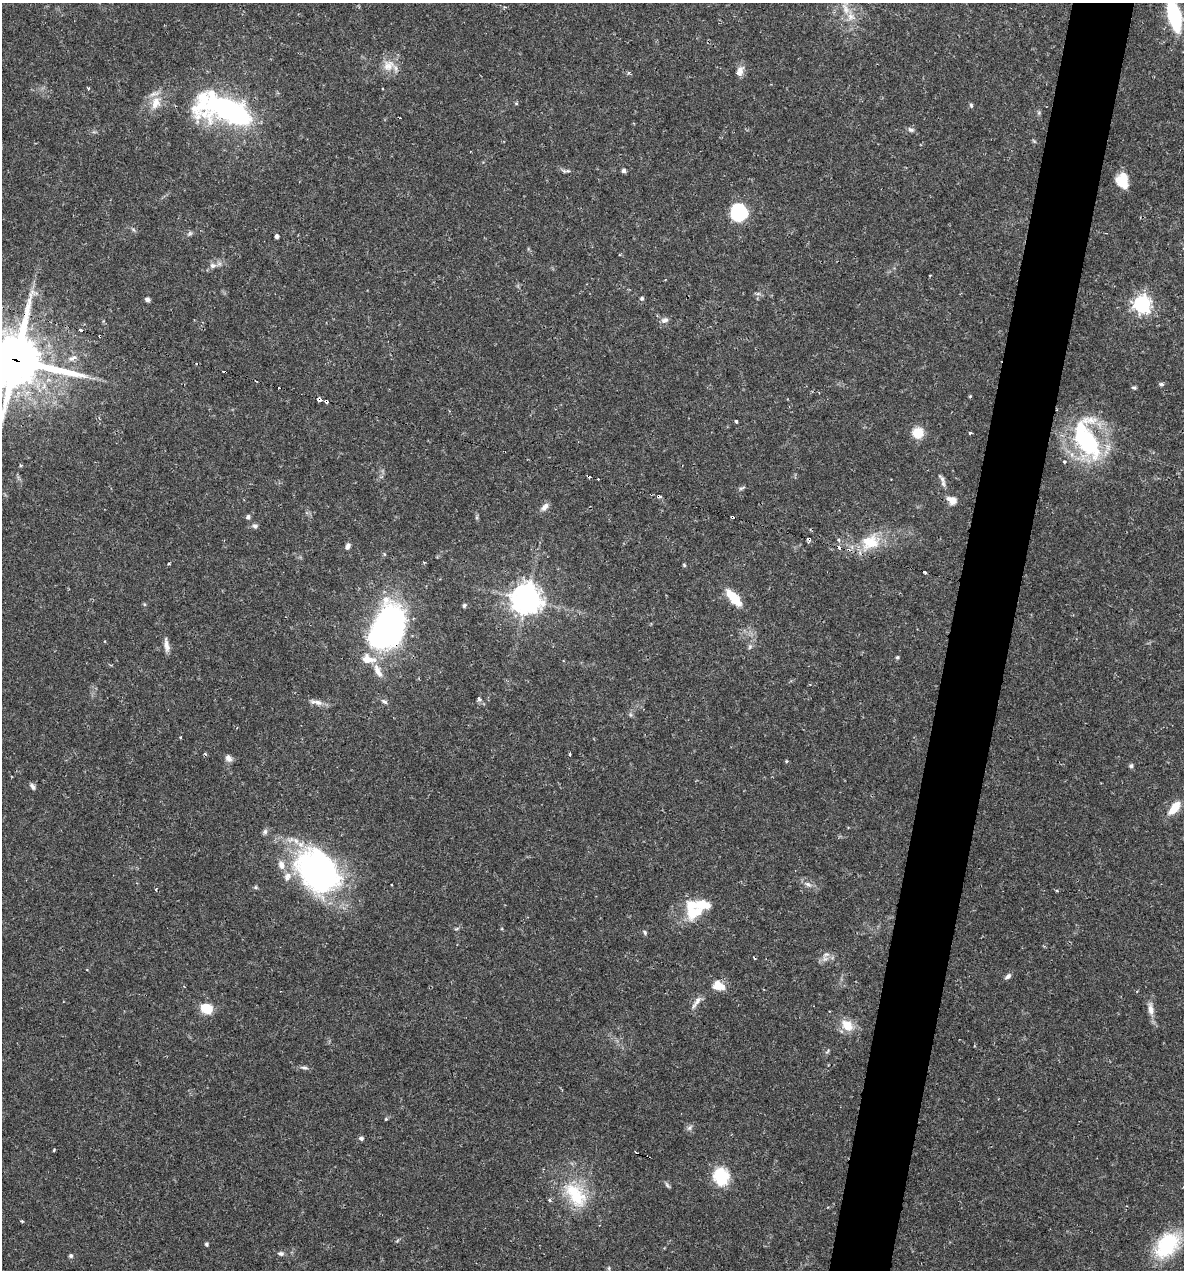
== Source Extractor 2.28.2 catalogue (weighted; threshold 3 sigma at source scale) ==
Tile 10 of 4 x 4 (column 2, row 3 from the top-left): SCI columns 1428-2609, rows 1269-2536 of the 5092 x 5073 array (HDU 1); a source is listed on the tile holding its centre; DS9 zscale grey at full resolution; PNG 1186 x 1272 px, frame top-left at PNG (2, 3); no overlay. Shown black and unused: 5% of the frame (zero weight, under 2 of 3 exposures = <1% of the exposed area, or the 3 px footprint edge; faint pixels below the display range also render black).
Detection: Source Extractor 2.28.2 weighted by HDU 2 'WHT'; one run over the whole footprint, this tile lists its part. Background 0.0426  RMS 0.0032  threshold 0.0144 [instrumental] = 3 sigma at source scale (4.5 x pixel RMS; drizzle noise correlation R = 1.50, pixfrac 1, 0.05/0.05 arcsec/px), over >= 5 px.
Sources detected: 125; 3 inside a brighter object's white glare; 13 cosmic-ray / hot-pixel residue — not listed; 5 inside a brighter listed object's ellipse — not listed separately; the other 104 listed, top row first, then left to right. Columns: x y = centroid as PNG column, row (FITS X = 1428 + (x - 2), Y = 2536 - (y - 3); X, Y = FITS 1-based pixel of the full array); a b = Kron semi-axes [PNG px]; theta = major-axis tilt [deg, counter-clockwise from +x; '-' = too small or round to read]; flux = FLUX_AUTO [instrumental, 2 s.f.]
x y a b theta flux
505 7 4 3 - 0.45
846 8 22 11 -75 5.1
1174 15 19 7 -76 50
388 66 18 15 31 4.7
739 72 9 5 60 3.5
382 88 3 2 - 0.33
156 103 20 12 72 5.1
516 103 5 3 - 0.32
971 105 6 5 - 0.51
231 112 45 17 -16 86
911 130 9 6 -27 0.94
1034 141 7 3 -37 0.39
568 171 6 4 -17 0.52
623 171 5 5 - 0.78
1123 177 13 10 -45 4
739 212 18 16 -47 17
133 229 7 4 -20 0.53
190 234 8 5 35 0.7
276 236 4 3 - 1.1
213 266 9 7 1 1.5
930 275 3 2 - 0.25
758 294 7 4 -18 0.63
642 298 5 5 - 0.63
147 299 6 5 - 0.79
1142 304 7 6 - 130
665 320 10 7 17 1.4
72 358 15 7 26 2.1
15 360 22 21 - 1500
1161 384 7 5 0 0.58
1134 388 6 4 -20 0.54
970 396 4 3 - 0.35
320 399 4 3 - 6.9
326 401 4 3 - 1.1
736 421 3 3 - 0.51
918 433 10 9 - 6.9
970 433 3 3 - 0.56
1086 439 50 26 -70 43
1064 462 4 4 - 0.58
20 465 4 4 - 0.38
942 479 15 6 -53 1.4
742 488 10 4 23 0.6
952 500 12 8 -29 2.9
544 507 13 7 45 1.6
248 517 6 5 - 0.85
255 526 6 6 - 0.87
809 539 4 3 - 3.1
839 540 5 3 - 0.4
870 542 29 21 20 12
348 546 9 6 67 1.1
169 563 4 2 - 0.29
684 565 4 4 - 0.4
925 572 3 3 - 1.4
734 598 21 9 -50 7.5
526 599 10 9 - 420
144 604 5 3 - 0.35
464 605 5 4 - 0.62
387 628 35 23 67 130
166 645 18 6 -81 1.9
750 647 7 5 69 0.75
897 657 5 4 - 0.45
368 659 18 12 -9 5.5
378 671 21 8 -64 3.1
479 699 6 5 - 0.94
384 701 8 5 -32 0.86
318 702 13 8 -16 2
180 737 3 3 - 0.3
570 754 3 3 - 0.37
228 758 9 7 -52 1.5
786 761 5 3 - 0.33
1131 766 6 5 - 0.63
32 786 9 5 -53 0.98
1175 808 18 9 51 5.3
265 832 8 6 56 0.86
318 870 48 38 -52 91
808 884 11 5 -31 1.4
255 887 6 5 - 0.5
695 912 28 16 28 9.5
456 929 7 4 30 0.49
502 929 5 3 - 0.32
645 932 7 5 -61 0.56
826 954 12 6 20 1.6
1008 976 8 5 36 1.1
718 985 15 11 -20 4.2
696 1002 21 6 56 1.9
207 1009 10 8 -27 8.8
1151 1009 20 8 -82 2.7
847 1025 16 12 -42 5.6
827 1051 7 4 46 0.48
304 1068 11 5 -8 0.9
386 1119 4 4 - 0.35
690 1128 9 6 40 0.97
361 1138 6 5 - 0.81
54 1150 3 3 - 0.41
721 1176 20 18 -74 12
667 1185 10 4 -54 0.65
576 1195 42 24 -52 18
549 1200 5 3 - 0.41
22 1221 4 4 - 0.34
397 1241 6 4 20 0.4
206 1244 5 4 - 0.56
1167 1245 26 17 50 27
281 1253 8 6 -12 0.86
71 1256 6 5 - 0.6
609 1268 5 4 - 0.4
Overlapping masked pixels (flux is a lower limit): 5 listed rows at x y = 15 360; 320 399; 326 401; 809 539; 387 628
Isophote crosses this tile's border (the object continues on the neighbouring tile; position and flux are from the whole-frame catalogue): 2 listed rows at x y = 1174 15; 15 360